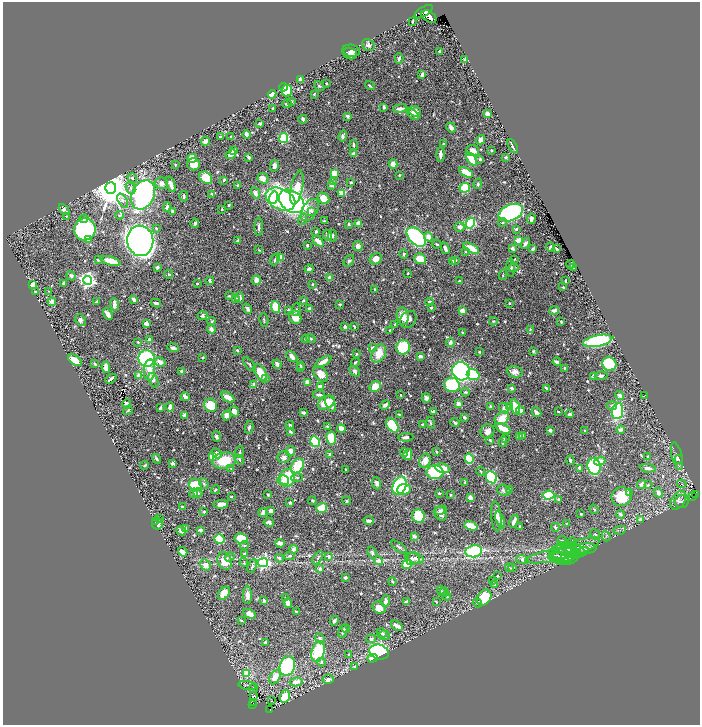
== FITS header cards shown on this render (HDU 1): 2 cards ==
NAXIS1  =                 1395
NAXIS2  =                 1446

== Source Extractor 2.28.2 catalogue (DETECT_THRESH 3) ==
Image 1395 x 1446 px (HDU 1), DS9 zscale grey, zoomed out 1/2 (1 PNG px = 2 x 2 image px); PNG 702 x 727 px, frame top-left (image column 2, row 1446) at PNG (3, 2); each listed source drawn as its Kron ellipse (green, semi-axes under 4 px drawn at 4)
Background 0.809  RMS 0.0092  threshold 0.0277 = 3 sigma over >= 5 px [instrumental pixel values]
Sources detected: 795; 14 cannot appear on this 1/2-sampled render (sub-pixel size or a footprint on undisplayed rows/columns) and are neither listed nor drawn; of the other 781, the 500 brightest by FLUX_AUTO listed and drawn (281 fainter detections omitted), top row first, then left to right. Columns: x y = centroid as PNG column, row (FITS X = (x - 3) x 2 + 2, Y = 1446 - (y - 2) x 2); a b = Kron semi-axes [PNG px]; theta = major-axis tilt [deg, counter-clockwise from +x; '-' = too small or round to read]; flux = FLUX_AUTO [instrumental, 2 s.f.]
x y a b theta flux
424 12 10 4 32 2500
429 17 8 5 -33 2000
412 21 3 2 - 3.3
368 45 7 5 -40 5.1
351 51 9 6 -8 7.8
440 51 3 3 - 2.4
350 54 7 5 -20 7.5
399 58 5 2 - 4
465 60 2 2 - 11
422 75 4 3 - 6.6
300 80 4 3 - 6.4
326 83 2 2 - 2
319 86 6 3 -37 1.9
370 86 5 2 - 2.6
283 87 4 3 - 50
287 91 6 5 - 47
272 94 4 4 - 36
314 94 2 2 - 2.5
292 101 3 3 - 1.9
287 104 4 4 - 3.5
384 107 4 3 - 3.3
273 108 3 2 - 2.2
400 109 7 3 9 8
415 111 6 5 - 10
487 113 3 3 - 16
413 114 7 3 -42 8.8
347 116 4 3 - 4.3
303 119 4 3 - 5.9
260 124 3 2 - 6.6
451 127 5 3 - 7.6
246 135 4 3 - 9
343 136 5 3 - 7.9
220 137 3 3 - 2.6
231 137 2 2 - 2.4
284 138 5 4 - 130
481 140 5 4 - 8.5
206 141 5 3 - 16
443 144 2 2 - 3.2
354 145 5 3 - 4.1
513 146 8 2 -62 5.2
491 150 2 2 - 2.3
233 151 3 2 - 5.9
473 151 6 5 - 15
231 154 6 4 40 13
353 154 4 3 - 5.8
440 154 7 3 -89 10
249 157 4 3 - 5.1
506 157 3 3 - 3.2
192 158 5 4 - 25
471 159 7 4 -57 37
480 159 3 3 - 3.3
194 164 6 6 - 23
393 164 5 4 - 12
175 165 4 2 - 2.4
274 166 5 3 - 8.8
466 172 7 4 -27 33
334 173 4 3 - 40
399 175 2 2 - 2.3
132 178 5 4 - 3.1
206 178 7 5 -40 40
263 178 6 5 - 15
224 180 4 3 - 4.2
333 182 4 3 - 2.1
351 182 3 3 - 3.8
162 183 6 6 - 10
171 184 8 3 -69 18
478 184 5 3 - 2.7
237 185 2 2 - 3.1
331 185 4 3 - 8.5
111 188 6 5 - 6900
131 188 6 4 -65 5.4
297 188 17 6 78 37
465 188 5 4 - 110
256 193 6 3 -62 10
342 193 4 3 - 22
212 194 3 2 - 3.1
143 195 15 11 63 600
184 196 5 2 - 2.9
273 198 6 4 74 52
324 198 6 5 - 39
280 199 15 10 -25 310
123 201 8 4 -59 6.8
292 201 14 10 -36 570
229 205 3 2 - 2
167 207 5 3 - 6.3
222 209 2 2 - 4.1
64 210 6 3 -48 11
310 210 12 7 58 13
172 211 4 3 - 3
312 211 4 3 - 2
511 213 13 8 23 600
119 215 4 4 - 3.2
66 216 4 3 - 2
84 219 4 4 - 6.2
303 219 6 4 71 3.8
531 219 5 3 - 4.9
324 221 4 2 - 2
502 222 4 3 - 1.9
195 223 4 3 - 4
358 223 4 4 - 14
470 223 5 4 - 170
349 224 3 2 - 5
259 227 9 2 88 5.3
459 227 5 4 - 6.9
156 228 4 3 - 2.5
85 229 11 10 - 300
516 229 2 2 - 6.4
316 231 3 3 - 3.6
328 235 6 3 -66 7.4
332 236 6 3 84 2.8
416 237 11 7 -46 260
428 237 5 4 - 14
89 240 2 2 - 11
237 240 4 3 - 2.4
518 240 3 3 - 27
140 241 15 13 -79 2400
318 241 6 3 -43 19
525 243 6 3 55 6
437 244 4 3 - 3.1
307 245 3 2 - 3.9
358 246 5 4 - 8.4
550 247 4 2 - 3.3
445 248 6 3 -75 7.5
471 248 9 3 -29 32
512 248 4 3 - 5.4
533 249 4 2 - 5
557 249 4 2 - 3.3
259 250 3 3 - 2
465 251 3 2 - 1.9
404 254 4 3 - 3.2
280 257 4 3 - 26
275 259 6 3 63 5.3
376 259 6 5 - 15
420 259 6 5 - 28
514 259 4 3 - 1.9
98 260 3 3 - 3.1
110 261 10 4 -17 28
349 261 6 4 54 3.8
452 261 4 3 - 3.1
455 261 3 3 - 2.9
571 264 4 2 - 3.8
157 267 3 3 - 3.3
511 268 9 3 90 3
513 268 5 4 - 3.1
574 268 4 2 - 2.7
309 269 4 4 - 6.3
408 273 2 2 - 1.9
169 274 4 3 - 2
503 275 5 3 - 2
71 276 5 3 - 4.3
330 278 3 3 - 13
87 280 4 4 - 680
256 280 4 4 - 17
210 281 4 2 - 4.5
459 281 2 2 - 2.5
565 281 3 2 - 2.5
63 283 4 2 - 2.5
197 283 2 2 - 1.9
33 284 4 3 - 11
312 284 3 3 - 1.9
563 287 3 3 - 2.5
375 289 3 2 - 3.7
49 291 3 3 - 1.8
35 292 2 2 - 4.2
229 296 3 3 - 2.2
240 297 5 3 - 6.2
236 298 4 3 - 2.5
134 299 3 3 - 13
303 300 4 3 - 2.5
96 301 3 2 - 2
52 302 4 3 - 12
430 302 4 3 - 8.9
156 303 5 3 - 6.5
510 303 2 2 - 1.9
114 304 6 3 -88 12
340 304 4 2 - 2.6
276 307 6 4 -70 67
431 308 3 2 - 3.5
247 309 5 3 - 5.7
297 309 6 3 88 2.2
310 309 3 3 - 11
288 310 3 3 - 2.7
554 310 5 3 - 6.5
463 311 4 3 - 21
108 314 6 3 -60 8.1
202 316 5 4 - 3.4
403 316 9 6 -81 22
295 317 7 5 -55 26
408 319 9 7 48 12
80 320 6 5 - 5.5
264 320 7 2 -76 2.2
212 321 4 4 - 2.4
493 321 4 3 - 3
561 322 3 2 - 2.9
146 323 3 3 - 13
395 324 3 3 - 2.6
345 327 3 3 - 6.1
354 327 4 2 - 2.6
211 329 4 3 - 7.8
530 329 3 3 - 2.3
390 330 3 3 - 2.1
463 333 3 2 - 2.2
311 338 5 3 - 2.5
306 339 4 2 - 1.9
149 340 4 3 - 7
598 341 15 5 11 190
138 342 3 3 - 1.9
450 343 4 3 - 7.3
403 347 7 6 - 160
173 348 6 3 -19 6.3
372 348 4 4 - 8
237 350 2 2 - 3.2
533 351 4 3 - 2.2
479 352 2 2 - 3
379 353 9 7 63 31
356 354 3 3 - 2
420 356 4 2 - 7.7
203 357 3 2 - 2.1
292 357 6 4 -46 9.8
146 359 8 8 - 230
75 360 8 4 -35 23
160 362 5 4 - 10
323 362 9 3 31 18
355 362 4 3 - 2.4
557 362 4 3 - 8.3
95 364 3 2 - 2.2
249 364 8 3 -51 3.3
277 364 5 3 - 11
609 364 7 6 - 89
300 365 4 3 - 2
106 367 6 4 -82 10
301 368 2 2 - 1.9
565 368 3 2 - 3.3
150 370 10 5 87 19
182 371 3 2 - 5.9
354 371 6 4 -47 5
461 371 9 8 - 460
260 372 9 5 -58 36
515 372 8 5 -10 11
321 374 9 6 -51 24
473 375 6 5 - 78
139 376 4 3 - 21
594 376 4 3 - 7.2
601 376 6 4 5 5.4
265 378 4 4 - 2.7
111 379 6 2 41 7.1
153 380 8 4 -68 10
308 382 4 4 - 15
254 385 4 3 - 13
452 385 8 7 - 140
320 386 4 3 - 14
375 386 6 5 - 33
511 388 2 2 - 9.1
546 388 4 2 - 2.6
466 392 4 3 - 2.4
319 395 6 3 -3 4.8
401 395 2 2 - 2
620 395 4 4 - 8.3
645 395 2 1 - 3.3
185 397 4 3 - 11
228 397 7 4 -32 20
426 398 4 4 - 8.5
326 403 9 5 33 41
127 404 4 3 - 10
330 404 9 5 -70 16
459 404 4 3 - 13
211 405 7 6 - 47
385 405 5 3 - 6.9
612 406 5 3 - 5.5
170 407 5 3 - 12
491 407 4 3 - 4.8
510 407 4 3 - 2.5
515 407 8 4 -71 36
160 408 4 3 - 4.3
504 408 5 3 - 7.3
128 410 5 3 - 2.5
521 410 4 3 - 9.1
234 411 5 4 - 15
433 411 2 2 - 14
618 411 8 5 80 140
536 412 5 3 - 8.9
558 412 4 2 - 2
303 413 3 3 - 4.7
570 414 4 3 - 4.5
184 415 4 2 - 7.4
400 415 2 2 - 3.8
227 416 5 4 - 12
464 418 3 2 - 6
502 418 8 6 41 28
431 423 6 3 -75 2.3
455 423 4 2 - 3.7
422 424 2 2 - 5
392 425 8 5 -50 97
290 426 4 3 - 5.9
327 426 3 2 - 3.2
249 427 6 3 77 5.3
341 429 4 3 - 16
503 429 8 3 -27 37
550 430 4 3 - 4.5
584 430 3 2 - 2
621 430 4 3 - 9.7
487 431 7 6 - 10
290 432 3 3 - 2.8
520 436 4 3 - 8
522 436 4 3 - 4.7
216 437 5 4 - 4.3
406 437 7 3 2 5.4
331 438 6 5 - 66
505 439 3 3 - 3.9
490 440 3 2 - 2
315 442 5 4 - 110
503 442 5 3 - 2.6
290 451 5 4 - 15
240 452 6 3 76 2.5
437 452 3 3 - 2
217 453 6 4 -43 7.9
404 453 5 3 - 2.1
330 455 3 3 - 8.7
408 455 5 3 - 14
212 456 4 4 - 36
648 456 4 3 - 1.9
677 456 14 5 -76 7.8
284 457 6 6 - 7.2
156 459 5 3 - 3.8
239 459 5 3 - 3.2
469 459 5 4 - 67
679 459 4 3 - 2.1
570 460 5 2 - 2.6
224 461 12 8 10 60
425 461 7 5 65 18
600 461 5 3 - 19
173 463 3 2 - 20
145 465 4 2 - 2.3
297 466 8 6 57 60
594 466 8 6 -80 150
231 468 4 3 - 2
442 468 7 4 -13 25
580 468 3 3 - 12
648 468 8 4 -7 11
346 470 3 2 - 2.3
481 471 5 3 - 2
435 472 8 7 - 180
491 477 6 5 - 160
287 478 9 7 81 76
297 478 6 4 4 3.8
283 480 6 5 - 7.4
465 482 3 2 - 3.4
377 483 6 4 -72 9.8
204 484 6 3 -53 3.1
641 484 4 3 - 9.3
682 484 5 3 - 2
195 485 7 5 -35 74
648 485 4 3 - 2.9
400 486 9 6 67 150
404 489 7 5 4 25
509 489 2 2 - 2.6
215 490 4 2 - 2.1
504 490 7 5 -19 5.8
629 492 3 3 - 7.6
194 493 5 3 - 3.9
198 493 4 3 - 4.7
439 493 2 2 - 2.7
658 493 5 3 - 11
268 495 3 3 - 2
450 495 3 2 - 2.1
549 495 6 4 7 160
696 495 2 1 - 51
231 496 2 2 - 2.2
621 497 10 9 - 56
692 497 3 1 - 12
470 498 3 3 - 14
558 499 3 2 - 3.8
678 500 10 6 54 9.1
312 501 4 3 - 2.1
347 501 4 3 - 2.7
682 501 7 6 - 5.2
290 503 3 3 - 5.1
221 504 7 3 5 15
182 507 4 2 - 2.6
322 508 5 4 - 62
594 509 5 3 - 2.5
441 510 6 3 25 5.6
271 511 3 3 - 17
204 512 2 2 - 4.4
263 513 4 3 - 9.7
441 514 7 6 - 12
581 514 3 2 - 2
620 514 4 3 - 6.7
418 516 7 6 - 74
496 516 15 5 -84 11
159 518 4 2 - 2.5
640 519 4 3 - 5.9
500 520 9 4 -73 15
155 521 4 3 - 2.1
369 521 5 3 - 7.1
514 521 7 3 69 9.3
269 522 5 3 - 6.5
157 523 6 5 - 9.6
566 524 4 3 - 1.9
471 526 7 3 -18 36
520 527 2 2 - 4.2
555 527 4 3 - 3.8
186 528 4 3 - 1.9
200 530 4 3 - 7.3
620 530 6 2 10 2.3
181 531 5 4 - 10
595 534 5 5 - 3.9
414 536 3 3 - 7.1
606 536 5 3 - 2.3
241 538 6 5 - 45
219 539 5 5 - 85
562 540 4 3 - 1.9
572 542 4 3 - 9.5
280 543 5 3 - 10
244 545 4 3 - 2.1
399 547 9 3 -36 5.4
576 548 25 7 20 30
294 549 4 3 - 13
570 549 15 7 -11 17
584 549 13 5 7 11
564 550 11 3 -5 7
474 551 8 6 9 150
183 552 5 4 - 14
581 552 8 3 28 4.2
372 553 6 4 -68 5
244 554 3 3 - 2.3
575 554 7 3 4 4
566 555 13 7 8 13
571 555 12 8 44 13
290 556 5 4 - 3.3
329 556 4 3 - 7.3
552 556 28 6 11 23
561 556 12 7 -20 13
230 557 5 3 - 4.1
279 558 5 4 - 4.6
318 558 7 3 59 3.8
415 558 8 5 -18 6.6
559 558 11 5 -19 9.9
412 559 7 6 - 11
522 560 6 4 -21 8.4
225 561 9 7 -71 26
378 561 4 4 - 11
244 563 4 4 - 2.4
263 563 5 4 - 300
407 564 5 4 - 55
205 565 6 5 - 14
252 566 7 3 69 3.6
513 567 3 2 - 3.2
509 568 4 3 - 2
320 569 2 2 - 13
497 576 3 2 - 2.2
345 578 3 2 - 5.5
392 581 4 2 - 2.5
493 581 3 3 - 2.5
494 584 3 3 - 3.9
442 591 6 4 -51 2.5
445 592 5 4 - 2.9
224 593 7 5 48 28
247 595 8 4 90 11
447 596 4 3 - 2.7
286 598 4 3 - 2.7
484 598 8 6 58 62
264 600 3 3 - 4
386 601 6 3 78 12
406 601 4 2 - 4.1
436 602 3 2 - 2.3
288 603 5 4 - 10
477 603 5 3 - 2.3
379 607 7 5 -40 20
296 612 3 2 - 2.4
250 614 6 4 -30 16
241 621 4 3 - 2.4
334 621 5 4 - 6.6
397 626 6 3 -35 21
346 629 4 3 - 2.8
343 631 7 3 74 6.3
382 633 5 4 - 4.3
384 635 5 5 - 5.5
320 638 5 4 - 4.8
371 639 5 4 - 6.1
265 643 3 3 - 6.2
318 651 10 6 74 110
379 652 10 7 -14 380
349 654 4 4 - 2
372 658 5 4 - 14
321 662 4 4 - 3.3
287 666 10 7 72 240
354 667 4 3 - 3.2
247 673 3 3 - 48
275 677 7 5 60 26
328 679 6 4 14 6.6
296 682 6 4 9 16
247 685 9 2 -11 2.3
253 688 5 4 - 2.2
253 696 3 2 - 7.1
285 696 7 4 72 39
271 701 2 1 - 4
253 703 3 2 - 44
253 705 3 2 - 59
270 710 3 2 - 16
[281 fainter detections neither listed nor drawn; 14 sub-pixel or undisplayed-footprint detections neither listed nor drawn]